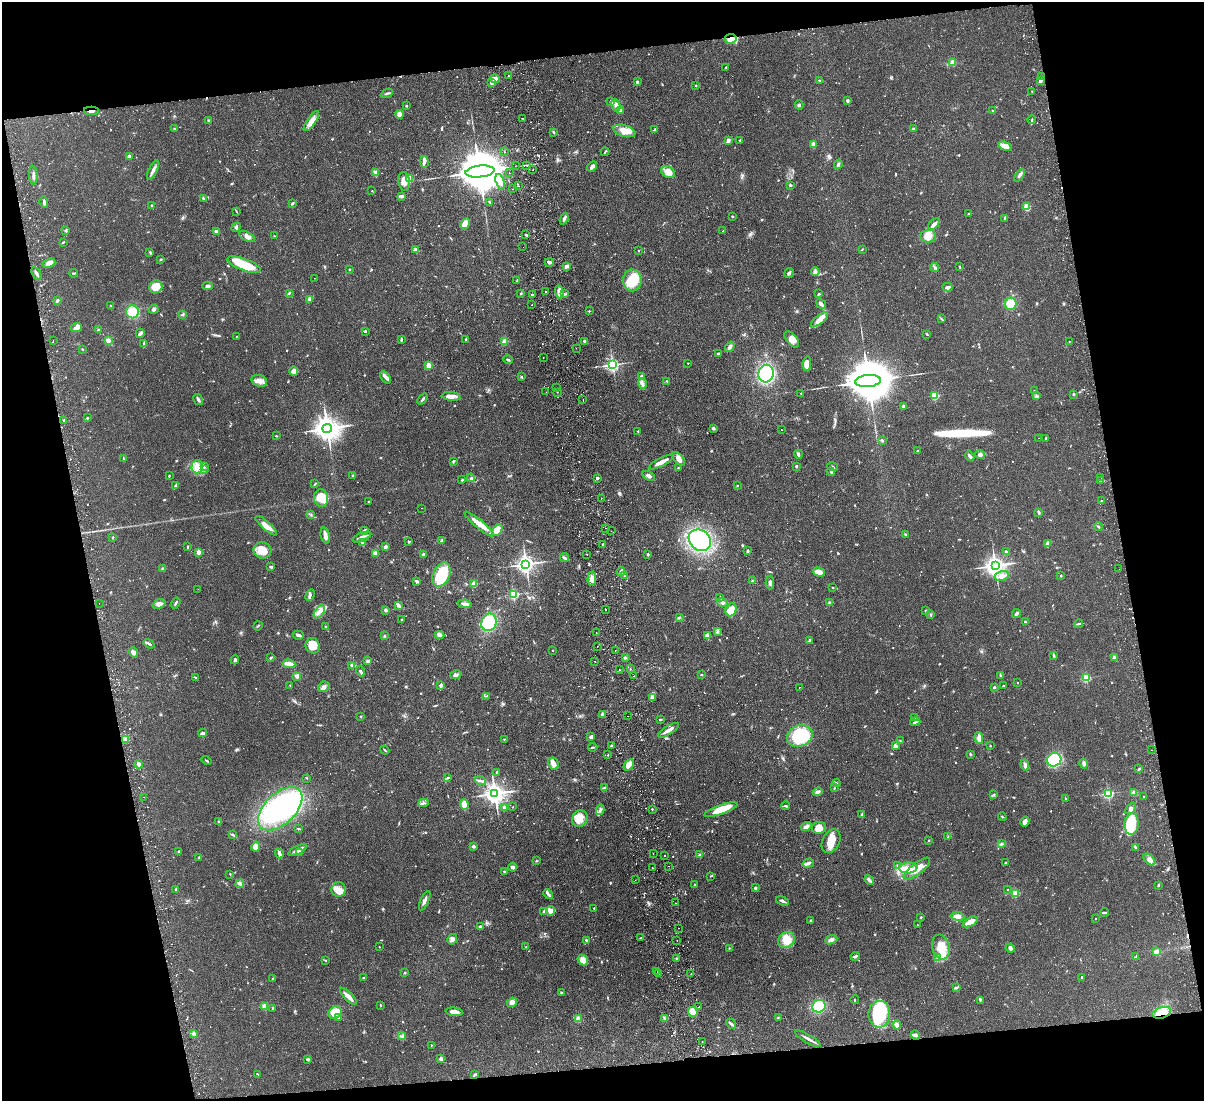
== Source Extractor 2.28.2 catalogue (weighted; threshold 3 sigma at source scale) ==
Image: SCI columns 57-4862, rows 263-4656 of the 4919 x 4807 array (HDU 1 of 3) = the unmasked area's bounding box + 8 px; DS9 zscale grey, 4 x 4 block average (1 PNG px = mean of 4 x 4 image px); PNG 1206 x 1103 px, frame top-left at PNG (2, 2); each listed source drawn as its Kron ellipse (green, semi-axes under 4 px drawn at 4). Shown black and unused: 22% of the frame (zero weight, under 2 of 3 exposures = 3% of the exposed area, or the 3 px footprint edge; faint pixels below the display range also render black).
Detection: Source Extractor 2.28.2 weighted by HDU 2 'WHT'. Background 0.102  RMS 0.0067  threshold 0.03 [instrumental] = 3 sigma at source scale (4.5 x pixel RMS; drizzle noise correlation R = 1.50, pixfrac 1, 0.05/0.05 arcsec/px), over >= 5 px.
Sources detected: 1190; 3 too faint to see at this stretch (4 x 4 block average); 5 inside a brighter object's white glare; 63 cosmic-ray / hot-pixel residue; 1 long thin detection or spike segment (spike, bleed or trail) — neither listed nor drawn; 27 coinciding with a brighter row at this scale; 39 inside a brighter listed object's ellipse — not listed separately; of the other 1052, all 500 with FLUX_AUTO >= 2.52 (the completeness limit of this list) listed and drawn (552 fainter detections not listed), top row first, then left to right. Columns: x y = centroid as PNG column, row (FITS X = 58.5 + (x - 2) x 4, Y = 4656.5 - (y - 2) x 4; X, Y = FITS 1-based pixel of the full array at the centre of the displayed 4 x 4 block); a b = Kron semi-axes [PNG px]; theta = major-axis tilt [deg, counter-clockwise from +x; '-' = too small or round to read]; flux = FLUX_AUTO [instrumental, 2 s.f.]
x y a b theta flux
731 39 6 4 8 37
953 62 2 2 - 130
726 67 2 2 - 2.8
509 76 2 2 - 4.1
1041 77 2 2 - 3
495 79 5 3 - 31
819 80 3 2 - 3.5
1040 80 4 3 - 10
637 82 2 2 - 26
491 83 4 3 - 8.1
696 86 2 2 - 2.6
1032 91 2 2 - 3
387 93 6 2 24 5.5
847 100 3 3 - 6.9
610 102 3 2 - 3.5
616 105 7 3 -73 13
799 105 4 2 - 5.5
406 106 2 2 - 3.8
620 110 3 2 - 14
91 111 7 2 -2 9
993 111 3 2 - 2.8
399 114 4 3 - 27
523 118 2 2 - 2.8
1032 120 4 2 - 4.5
208 121 3 2 - 6.2
311 121 12 4 54 30
174 128 2 2 - 2.6
654 129 4 2 - 5.3
913 129 3 2 - 6.6
624 131 11 5 -16 38
554 132 2 2 - 6.4
728 140 4 2 - 11
740 140 3 2 - 4.4
813 144 3 2 - 21
1005 146 7 4 -19 33
504 151 2 2 - 6.5
605 152 4 2 - 3.6
129 156 2 2 - 40
424 162 6 4 -78 12
838 164 5 3 - 8.8
527 165 2 2 - 2.7
515 166 2 2 - 9.4
592 167 6 3 46 15
153 170 10 3 66 15
533 170 2 2 - 2.7
480 171 14 6 6 30000
668 172 7 5 -29 37
375 173 3 2 - 6.1
509 173 2 2 - 27
33 175 9 2 -88 11
1019 175 7 3 56 11
410 178 2 2 - 120
404 181 9 5 -82 31
500 182 8 4 -73 23
791 185 3 2 - 4.2
519 186 2 2 - 2.5
512 189 2 2 - 2.9
372 191 2 2 - 4
402 196 3 3 - 7.1
203 198 3 2 - 3.7
44 202 6 2 -85 9.6
490 202 3 2 - 3.8
292 203 3 2 - 4.7
152 206 2 2 - 3.9
1027 207 3 3 - 73
236 212 3 2 - 2.6
968 214 2 2 - 3.6
732 216 2 2 - 8.6
564 219 6 2 68 13
1005 219 3 2 - 5.5
465 224 6 4 60 58
934 224 7 3 45 17
236 227 5 3 - 7
65 231 3 2 - 2.7
216 231 3 2 - 13
723 231 2 2 - 4.6
526 235 3 2 - 3.9
247 236 8 3 -26 16
274 236 2 2 - 2.7
928 236 8 6 5 47
63 242 2 2 - 3.4
523 247 2 2 - 4.5
415 249 4 3 - 9.5
862 249 2 2 - 2.7
638 250 2 2 - 3.8
150 252 3 2 - 4.5
160 260 3 2 - 3.3
549 262 5 3 - 9.4
49 263 6 4 21 27
244 265 18 6 -21 140
566 266 2 2 - 24
935 267 4 2 - 5.6
959 267 2 2 - 4.9
349 269 2 2 - 2.9
815 272 4 2 - 7
73 273 4 2 - 3.8
789 273 5 2 - 8.9
37 274 7 2 -62 10
314 278 2 2 - 2.8
632 280 11 9 -90 91
517 281 2 2 - 3.7
208 286 5 3 - 9
156 287 7 6 - 55
947 287 5 3 - 8.2
546 291 2 2 - 4.3
559 292 7 4 -76 18
289 293 4 2 - 4.1
521 294 2 2 - 3.2
564 294 2 2 - 4.1
819 294 3 2 - 4.1
533 295 3 2 - 10
310 299 4 3 - 15
57 301 3 2 - 7.3
532 304 2 2 - 3.4
821 304 5 2 - 15
1011 304 6 6 - 66
111 306 2 2 - 4.3
154 309 5 3 - 6.6
589 311 2 2 - 6.8
132 312 6 6 - 89
183 314 4 2 - 4
941 318 4 2 - 3
820 320 10 4 39 31
76 328 6 3 20 21
98 330 2 2 - 5
366 332 3 2 - 3.9
140 333 5 3 - 13
927 334 2 2 - 2.8
237 336 2 2 - 3
466 339 3 2 - 3.8
792 339 9 5 -50 29
108 340 3 3 - 13
401 340 4 2 - 5.4
53 341 2 2 - 5.1
505 341 2 2 - 120
585 341 2 2 - 28
1069 341 2 2 - 2.6
144 344 3 2 - 4.9
730 347 5 3 - 14
576 348 2 2 - 2.8
82 349 2 2 - 3.8
718 353 3 2 - 3.7
543 357 2 2 - 3
508 360 4 2 - 6.2
688 363 2 2 - 3.9
807 363 7 4 84 26
428 365 2 2 - 120
613 365 2 2 - 1100
294 371 4 4 - 19
766 374 9 7 78 430
385 377 7 3 -53 12
522 377 3 2 - 3.3
641 377 3 2 - 13
259 381 8 5 -20 23
667 381 4 2 - 4
868 381 13 6 5 28000
642 383 5 3 - 12
557 388 2 2 - 12
1034 391 2 2 - 2.5
546 392 2 2 - 4.1
557 392 2 2 - 5.6
801 393 2 2 - 3.7
1073 394 2 2 - 4.9
935 395 2 2 - 230
451 396 10 4 -6 22
1037 396 3 2 - 3.8
423 399 6 2 50 5.8
198 400 6 3 -60 9.1
583 400 2 2 - 3.4
903 406 2 2 - 40
87 418 2 2 - 3.8
64 420 2 2 - 3.8
327 428 5 4 - 5200
713 428 2 2 - 11
781 430 2 2 - 6.1
638 431 2 2 - 4.5
276 436 2 2 - 3.9
1038 438 2 2 - 4.1
1045 438 3 2 - 2.8
882 441 3 2 - 4.1
917 451 2 2 - 2.9
798 454 4 3 - 7.2
980 454 5 3 - 10
970 456 5 2 - 14
123 458 3 2 - 2.7
678 459 8 4 -47 19
453 461 3 3 - 4.4
661 462 13 3 28 37
204 466 2 2 - 3
796 466 2 2 - 7.3
197 467 7 5 88 28
832 467 5 2 - 4.5
678 468 2 2 - 3
204 469 2 2 - 2.7
831 472 4 3 - 6.9
169 476 2 2 - 2.9
353 476 2 2 - 5.6
649 476 6 3 -28 12
471 478 4 2 - 3.1
597 478 3 2 - 6.9
1101 478 2 2 - 3.4
462 480 3 3 - 3.1
1101 481 4 2 - 6.2
315 484 4 2 - 3.2
175 486 3 2 - 5.5
737 486 2 2 - 2.6
321 498 9 7 -76 69
601 498 2 2 - 4
1101 501 2 2 - 8
369 502 3 2 - 2.7
421 508 2 2 - 2.7
1039 512 4 2 - 5.8
311 514 2 2 - 2.8
479 524 19 4 -39 38
266 526 14 4 -42 26
1098 527 4 2 - 5.7
605 528 2 2 - 3.8
365 530 3 3 - 6.7
497 530 7 4 55 58
611 531 2 2 - 2.7
905 534 3 2 - 4.4
325 536 8 3 -79 24
113 537 3 2 - 3.9
362 537 10 2 21 16
441 540 4 2 - 2.9
700 540 12 10 -40 410
409 542 3 2 - 2.7
363 543 4 2 - 14
1047 543 4 2 - 5.6
602 545 2 2 - 3.8
188 547 3 2 - 3.1
385 547 3 2 - 10
262 550 9 8 - 58
748 551 4 2 - 5.6
1006 551 2 2 - 3.5
199 552 2 2 - 83
375 553 3 3 - 22
423 554 2 2 - 30
587 554 2 2 - 3.7
648 555 3 2 - 4.4
565 557 4 2 - 6.2
526 564 3 3 - 2000
995 565 3 3 - 2700
270 567 4 2 - 4.2
163 569 2 2 - 12
1119 569 2 2 - 14
621 572 4 3 - 19
819 572 6 3 -16 40
441 575 13 8 67 180
624 575 3 2 - 3.5
1002 576 7 5 14 23
1061 576 2 2 - 11
592 579 7 3 87 21
417 581 4 2 - 7.1
752 581 3 2 - 3.6
770 582 7 3 88 9.2
474 584 2 2 - 100
833 588 2 2 - 2.9
198 589 2 2 - 3.2
513 594 2 2 - 460
310 595 6 3 63 11
720 597 2 2 - 3.8
829 602 2 2 - 2.9
99 603 2 2 - 5
175 603 6 2 56 5.8
722 603 5 3 - 7.7
159 604 7 4 20 18
465 604 7 3 -9 11
398 605 4 2 - 15
606 609 2 2 - 3.2
385 610 2 2 - 33
731 610 7 5 68 59
926 611 2 2 - 14
319 612 7 3 53 17
930 614 3 2 - 2.6
1016 614 5 2 - 8.9
679 618 3 2 - 3.3
402 619 2 2 - 2.9
1025 621 2 2 - 3.6
489 622 9 7 69 160
1078 624 4 2 - 5.3
258 626 5 2 - 4.3
326 627 3 2 - 4
718 631 3 2 - 2.5
596 633 2 2 - 3.3
298 635 5 2 - 11
439 635 5 4 - 9.8
707 635 3 3 - 13
384 636 2 2 - 4.4
810 640 4 3 - 5.9
149 644 6 2 -35 7.1
313 646 8 7 - 58
597 646 2 2 - 2.7
553 650 2 2 - 2.7
615 650 2 2 - 2.8
133 652 5 4 - 13
1054 655 4 2 - 5.7
1114 657 3 2 - 9.1
271 658 4 2 - 5
625 658 2 2 - 3.3
235 660 5 3 - 7.5
368 661 4 3 - 7.1
595 661 2 2 - 6.2
289 664 6 2 -11 37
352 665 2 2 - 7.8
631 669 2 2 - 2.8
619 670 2 2 - 24
360 671 5 3 - 7.6
456 675 6 2 13 7.6
702 675 2 2 - 4.1
1000 675 4 2 - 3.2
297 676 3 3 - 16
634 676 2 2 - 3.4
196 678 3 2 - 3.2
1086 678 2 2 - 320
1017 683 2 2 - 4.2
290 685 2 2 - 3.9
440 685 4 3 - 6.3
1003 686 2 2 - 13
324 687 6 5 - 16
799 687 2 2 - 6.1
994 687 2 2 - 8.6
486 696 3 2 - 2.7
653 697 3 2 - 3.4
602 714 4 2 - 6.1
360 716 2 2 - 8.8
627 716 2 2 - 2.7
915 718 2 2 - 3.7
660 720 3 2 - 3.8
915 722 5 2 - 6.3
668 730 12 2 32 22
203 733 4 3 - 9
800 736 13 10 23 230
591 737 3 3 - 11
979 738 6 3 -80 20
126 739 3 3 - 7.4
504 739 2 2 - 3.2
900 741 3 2 - 2.8
895 745 4 2 - 5.3
612 746 2 2 - 19
990 746 2 2 - 3.8
593 747 4 2 - 3.8
385 750 5 2 - 4.5
1151 750 2 2 - 3.1
970 754 3 2 - 4.1
608 755 2 2 - 2.8
206 760 5 2 - 3.4
1054 760 7 6 - 220
139 764 4 2 - 16
553 764 6 5 - 18
1084 764 5 3 - 8.7
629 765 6 4 57 44
1025 765 6 2 -80 17
1139 769 4 2 - 4.8
497 772 3 2 - 3.9
448 777 3 2 - 3.9
307 778 2 2 - 2.6
480 781 6 2 -18 7.6
836 783 4 2 - 4.8
604 788 3 3 - 5.6
834 788 2 2 - 3
818 792 5 3 - 8.8
495 793 4 3 - 3200
1108 793 2 2 - 550
1134 793 2 2 - 78
994 794 3 2 - 2.7
144 797 2 2 - 3.9
1144 797 2 2 - 2.7
1066 799 2 2 - 3.7
423 803 5 2 - 6.1
464 804 5 4 - 35
786 806 4 2 - 5
504 807 2 2 - 11
513 807 2 2 - 2.5
280 809 27 15 44 610
652 809 2 2 - 3
1131 809 6 3 48 9
600 810 5 3 - 9.7
721 810 17 4 20 76
862 815 4 2 - 5.5
1002 817 4 2 - 3.4
580 819 8 7 - 36
219 822 3 2 - 3.2
1025 822 5 3 - 18
1132 824 11 7 86 96
806 826 5 3 - 20
819 828 7 6 - 35
299 829 4 2 - 2.7
232 834 4 2 - 4
948 837 3 2 - 3.7
929 840 2 2 - 3
831 841 12 8 63 53
1001 844 3 2 - 3.8
473 846 3 2 - 8.7
256 847 5 3 - 23
1135 847 3 2 - 5.5
298 850 10 3 28 17
178 852 3 2 - 2.9
299 852 2 2 - 35
653 853 2 2 - 2.6
279 854 5 2 - 17
699 855 3 2 - 5.5
665 856 2 2 - 2.6
199 857 3 2 - 3.6
1149 860 7 4 -45 14
537 861 2 2 - 3.7
1006 862 3 2 - 2.8
808 863 6 3 17 14
668 866 2 2 - 6.9
897 866 2 2 - 2.8
513 867 4 3 - 13
652 868 2 2 - 3.5
908 868 9 5 4 37
917 869 16 5 38 61
505 872 3 2 - 6.7
230 874 2 2 - 2.5
711 876 2 2 - 2.5
635 880 2 2 - 3.1
869 880 5 3 - 9
240 884 4 2 - 6.1
695 885 2 2 - 2.8
1158 885 3 2 - 3.7
755 888 2 2 - 28
176 889 2 2 - 3.4
339 890 7 7 - 30
1007 890 2 2 - 3.5
1015 893 2 2 - 230
548 894 5 3 - 10
425 901 10 3 66 15
783 901 7 2 -22 11
676 903 2 2 - 4.2
594 908 2 2 - 2.6
551 911 5 3 - 17
544 912 3 3 - 10
1104 912 4 2 - 3.8
958 916 7 4 -8 21
921 917 3 2 - 2.7
1096 918 2 2 - 2.5
811 920 3 2 - 3.8
970 922 8 4 27 41
917 925 2 2 - 2.6
480 927 4 3 - 7.4
679 928 2 2 - 2.6
641 938 4 2 - 4.1
452 939 5 4 - 12
677 940 2 2 - 4.2
786 940 9 7 38 42
831 940 6 4 22 14
586 941 3 2 - 5.1
379 947 2 2 - 3.3
526 947 2 2 - 3.4
941 947 12 8 -77 70
729 948 2 2 - 2.7
1010 948 5 3 - 8.6
1156 952 4 3 - 15
855 956 4 2 - 9
1136 956 2 2 - 3
938 957 3 2 - 4.6
676 959 3 2 - 4.1
583 960 5 5 - 29
326 961 2 2 - 4
657 971 2 2 - 3.5
404 973 3 2 - 3.4
658 974 2 2 - 3.2
691 974 2 2 - 5.5
1082 977 3 2 - 3
364 978 4 2 - 2.8
273 979 4 2 - 5.3
956 987 4 2 - 4.4
561 992 3 3 - 4.1
348 996 11 4 -45 22
855 1000 4 2 - 3.6
980 1000 4 2 - 3.4
512 1002 5 4 - 24
380 1005 2 2 - 3
265 1006 2 2 - 150
819 1006 7 6 - 110
699 1007 2 2 - 5
273 1008 3 2 - 2.6
335 1012 7 5 45 52
454 1012 8 4 -7 25
693 1012 5 4 - 45
1162 1013 10 5 17 89
879 1014 13 11 87 220
339 1017 2 2 - 13
664 1018 4 2 - 3.6
778 1018 3 2 - 3
578 1019 4 3 - 18
731 1024 5 2 - 10
897 1025 4 3 - 20
193 1034 3 2 - 12
915 1035 5 3 - 8.9
402 1036 2 2 - 2.7
808 1039 14 2 -30 16
702 1042 2 2 - 2.7
431 1045 2 2 - 2.9
307 1059 4 2 - 2.8
441 1059 2 2 - 55
258 1074 3 2 - 2.6
475 1074 4 2 - 5.7
Overlapping masked pixels (flux is a lower limit): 3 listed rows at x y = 731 39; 91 111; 1162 1013
Diffuse or blended objects may show on this block-average render without a row.